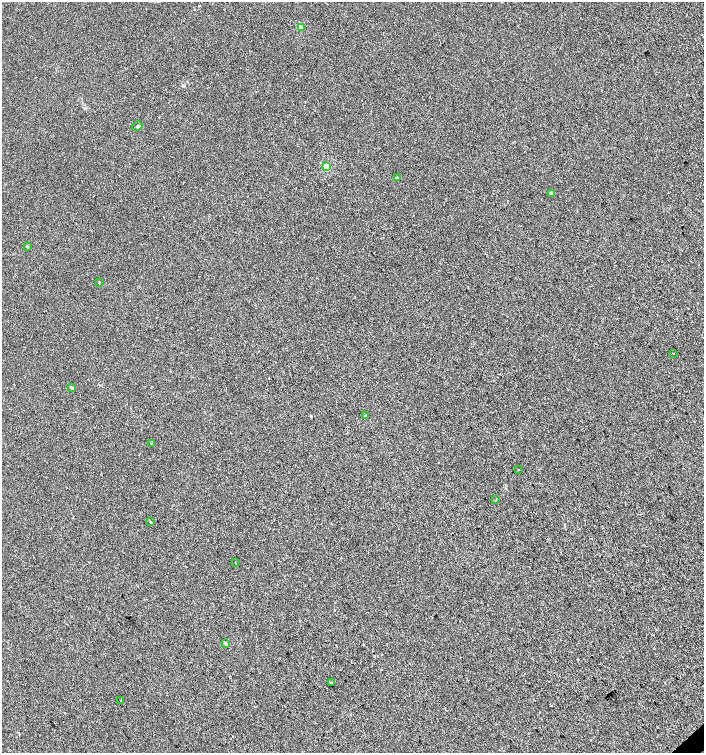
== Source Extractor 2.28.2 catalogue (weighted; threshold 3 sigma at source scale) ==
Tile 6 of 4 x 4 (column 2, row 2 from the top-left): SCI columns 1611-3013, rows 3001-4501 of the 5962 x 6005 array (HDU 1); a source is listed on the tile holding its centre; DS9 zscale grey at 2 x 2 block average (1 PNG px = mean of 2 x 2 image px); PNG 706 x 755 px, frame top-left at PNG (2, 2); each listed source drawn as its Kron ellipse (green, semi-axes under 4 px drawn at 4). Shown black and unused: <1% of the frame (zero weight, under 2 of 3 exposures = <1% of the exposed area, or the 3 px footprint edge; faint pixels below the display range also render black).
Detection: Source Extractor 2.28.2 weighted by HDU 2 'WHT'; one run over the whole footprint, this tile lists its part. Background 0.00128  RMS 0.0057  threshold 0.0255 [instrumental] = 3 sigma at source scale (4.5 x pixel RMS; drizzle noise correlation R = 1.50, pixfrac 1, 0.0396/0.0396 arcsec/px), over >= 5 px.
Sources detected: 19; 1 cosmic-ray / hot-pixel residue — neither listed nor drawn; the other 18 listed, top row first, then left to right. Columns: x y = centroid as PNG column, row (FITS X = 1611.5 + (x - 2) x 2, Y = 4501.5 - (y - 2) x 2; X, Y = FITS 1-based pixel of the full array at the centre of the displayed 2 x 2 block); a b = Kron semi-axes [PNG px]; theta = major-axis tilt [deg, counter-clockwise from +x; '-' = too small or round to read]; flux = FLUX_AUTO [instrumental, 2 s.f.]
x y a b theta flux
302 28 4 3 - 1.5
138 126 5 3 - 2.5
327 167 3 3 - 47
397 178 2 2 - 3.4
551 193 3 2 - 6.2
27 247 3 3 - 1.8
99 282 2 2 - 0.93
673 353 2 2 - 1.5
72 388 2 2 - 2.2
365 416 3 2 - 1.7
151 443 2 2 - 0.62
519 470 2 2 - 1.5
496 500 2 2 - 1.8
151 521 2 2 - 2.4
235 563 2 2 - 0.64
225 644 3 2 - 3.2
331 683 2 2 - 2.2
121 700 2 2 - 0.46
Diffuse or blended objects may show on this block-average render without a row.